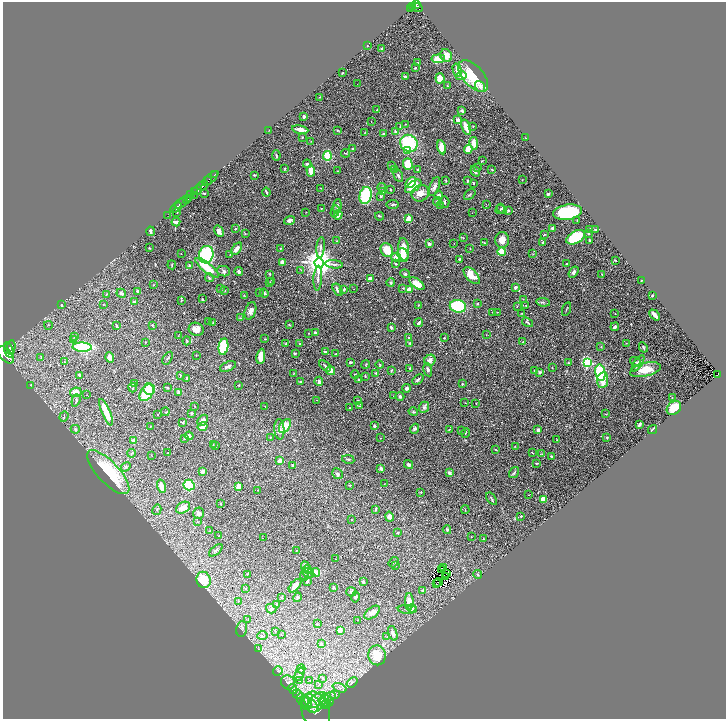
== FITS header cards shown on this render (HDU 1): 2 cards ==
NAXIS1  =                 1447
NAXIS2  =                 1433

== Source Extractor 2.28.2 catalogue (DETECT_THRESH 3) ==
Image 1447 x 1433 px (HDU 1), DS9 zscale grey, zoomed out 1/2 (1 PNG px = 2 x 2 image px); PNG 728 x 721 px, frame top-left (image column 2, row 1433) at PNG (3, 2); each listed source drawn as its Kron ellipse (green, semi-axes under 4 px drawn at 4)
Background 0.516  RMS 0.03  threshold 0.0894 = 3 sigma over >= 5 px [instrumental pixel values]
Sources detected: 510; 51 cannot appear on this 1/2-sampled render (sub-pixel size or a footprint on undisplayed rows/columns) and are neither listed nor drawn; the other 459 listed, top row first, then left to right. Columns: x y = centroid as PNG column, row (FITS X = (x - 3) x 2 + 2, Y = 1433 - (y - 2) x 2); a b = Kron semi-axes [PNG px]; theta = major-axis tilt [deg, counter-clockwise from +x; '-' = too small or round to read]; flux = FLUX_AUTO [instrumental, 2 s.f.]
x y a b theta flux
416 4 2 2 - 270
412 7 2 2 - 110
410 8 3 2 - 120
417 8 5 4 - 350
367 45 2 2 - 2.5
382 49 2 2 - 6.4
446 55 6 5 - 56
438 59 7 4 7 110
418 63 3 2 - 4.8
415 68 2 2 - 4.8
457 70 6 3 -75 31
343 73 2 1 - 4.3
461 76 5 4 - 41
473 76 19 10 -48 200
405 77 4 2 - 8.3
440 78 5 4 - 55
357 84 2 1 - 1.4
447 86 3 2 - 3.2
480 86 6 4 -55 25
320 97 3 2 - 3.1
377 110 3 3 - 3.8
462 111 3 3 - 10
304 116 3 2 - 11
458 120 4 3 - 28
371 122 2 1 - 1.4
405 124 2 2 - 2.8
473 126 3 2 - 3.4
400 127 3 3 - 5.5
466 127 8 3 -69 72
300 129 8 3 -10 44
269 130 2 1 - 1.6
338 130 4 3 - 4.1
365 132 2 1 - 2.5
395 132 4 3 - 7.7
383 134 3 2 - 5.1
302 137 2 2 - 3.5
525 137 2 2 - 1.3
311 141 3 2 - 2.5
409 143 9 8 - 360
474 143 6 3 -80 58
442 147 7 4 -78 67
352 149 2 2 - 4.3
468 149 4 4 - 110
407 151 3 3 - 20
346 153 4 2 - 3.9
276 155 5 2 - 7.4
327 156 5 4 - 160
482 161 4 2 - 3.4
307 164 4 4 - 9.3
408 164 6 5 - 110
392 166 2 2 - 2.2
478 168 3 2 - 3.6
285 169 2 2 - 5.3
394 169 3 3 - 5.5
492 169 4 2 - 5.1
418 170 2 2 - 4.6
311 171 5 3 - 57
338 171 2 2 - 2.4
475 171 5 3 - 22
215 174 3 2 - 210
254 175 3 2 - 4.5
398 175 7 3 -65 9.2
210 178 10 3 43 770
446 180 4 2 - 3.9
522 180 2 1 - 1.6
207 181 2 1 - 270
467 181 4 2 - 5.6
411 182 6 4 51 80
473 183 3 2 - 4.1
202 185 6 2 40 1600
413 186 9 5 36 110
434 187 10 5 69 19
321 188 3 2 - 2.5
382 188 4 2 - 4
390 189 2 1 - 3.5
198 190 5 3 - 720
383 191 4 3 - 4.3
194 192 3 2 - 220
266 192 4 2 - 9.9
204 193 3 2 - 4.6
420 193 9 8 - 46
470 194 7 3 41 5.9
548 194 3 2 - 9.6
191 195 4 2 - 180
195 195 3 2 - 130
366 195 8 6 76 290
439 195 4 4 - 18
381 196 4 3 - 5.2
189 198 4 2 - 270
187 199 3 2 - 130
437 201 4 3 - 13
444 202 6 5 - 11
181 203 7 2 34 940
393 204 6 3 8 8.2
486 204 2 1 - 1.5
337 206 7 4 85 17
441 206 3 2 - 5.1
176 208 6 3 31 910
321 208 2 2 - 2.5
500 209 5 3 - 7.3
502 209 6 4 -47 11
335 211 6 4 73 9.6
508 211 3 3 - 6.6
177 212 2 1 - 3.1
306 212 2 1 - 1.6
568 212 14 7 9 340
472 213 2 1 - 1.4
167 215 3 1 - 24
338 215 4 3 - 33
380 216 4 2 - 7.5
408 219 4 3 - 52
289 220 6 3 17 15
577 221 3 2 - 4.5
176 222 4 2 - 21
553 228 3 3 - 30
235 229 3 2 - 5.8
590 229 2 2 - 36
595 229 3 2 - 5
150 231 5 2 - 15
219 231 6 3 -58 31
245 234 3 2 - 3.2
588 234 3 2 - 4.5
544 235 4 2 - 4.2
576 237 10 6 31 290
463 238 3 3 - 3.4
502 240 8 7 - 44
590 240 3 2 - 4.9
337 241 3 3 - 4.4
454 243 2 1 - 1.9
484 243 4 2 - 4.2
543 243 3 3 - 15
429 244 3 3 - 15
321 247 10 3 84 18
149 248 2 1 - 3.5
280 248 2 2 - 4.2
470 248 3 2 - 2
237 249 7 3 53 35
404 249 11 5 -84 110
387 250 7 6 - 100
502 252 4 4 - 100
181 254 2 1 - 1.7
230 254 2 2 - 2.3
533 254 2 2 - 2.1
206 255 9 7 77 420
403 255 7 5 -72 60
396 257 4 4 - 36
459 259 3 3 - 6.6
615 260 3 2 - 4.4
282 262 4 4 - 30
319 263 4 4 - 9800
334 264 9 3 -5 13
396 264 4 3 - 6.9
567 264 2 2 - 5.2
172 265 4 2 - 4.2
189 266 2 2 - 21
207 268 14 4 -39 140
301 270 3 3 - 4.4
224 271 6 5 - 14
239 271 4 3 - 15
573 272 6 4 57 14
270 274 2 2 - 7.8
405 274 5 3 - 9.1
602 274 3 2 - 2.9
472 276 10 5 -47 71
209 278 4 3 - 6.6
318 278 12 3 86 19
370 279 4 3 - 46
641 280 2 2 - 13
272 281 2 1 - 2.7
391 282 4 4 - 7.6
270 283 3 2 - 3.4
417 284 8 4 -37 83
154 285 3 2 - 2.7
515 287 3 3 - 15
220 288 4 3 - 4.1
403 288 4 3 - 4.5
344 289 3 2 - 7.6
354 289 2 1 - 1.3
409 289 3 3 - 31
225 290 3 2 - 2.5
338 290 7 3 -57 21
138 291 4 3 - 14
259 292 2 2 - 4.8
121 293 5 4 - 19
264 293 4 3 - 17
106 294 4 3 - 5.7
244 295 2 2 - 2.4
652 296 2 2 - 6.2
202 299 2 2 - 5.2
523 299 3 2 - 2.5
181 300 4 3 - 5.1
134 301 3 2 - 6.2
543 302 7 3 -7 9.6
477 304 2 2 - 21
61 305 4 2 - 4.7
103 305 2 2 - 2.8
418 305 2 2 - 2.7
526 305 3 2 - 3
458 306 8 6 -12 320
517 306 3 2 - 3.4
566 309 7 2 72 4.2
250 311 9 5 71 27
492 312 2 2 - 3.3
497 312 2 1 - 2.7
615 313 2 2 - 3.2
521 314 2 2 - 1.8
655 315 6 2 -48 25
240 318 3 3 - 4.1
208 322 2 2 - 5.6
213 322 3 2 - 3.3
527 322 6 3 -35 7.2
419 323 4 2 - 18
48 325 4 2 - 3.5
152 325 3 2 - 3.3
289 325 4 2 - 4.1
117 326 3 2 - 4.9
391 327 3 2 - 9.1
615 327 4 3 - 14
196 329 7 6 - 37
309 333 2 2 - 1.9
315 333 3 2 - 13
486 335 2 2 - 2.1
178 336 3 2 - 2.3
75 337 2 2 - 12
408 337 3 2 - 4.7
444 338 2 2 - 4.7
74 339 4 3 - 7.4
265 339 2 2 - 4.4
187 341 4 2 - 3.8
145 342 2 2 - 2
523 342 3 2 - 4.4
286 343 3 2 - 3.8
410 343 2 2 - 9.4
627 343 3 1 - 2.6
300 344 2 2 - 2.8
11 347 7 3 80 1400
82 347 9 4 -2 290
223 347 8 5 82 330
601 347 3 2 - 2.9
643 347 5 2 - 6.4
9 350 8 2 -74 1300
325 351 3 2 - 8.9
295 353 3 2 - 5.1
335 354 3 2 - 4.3
6 355 10 5 -47 3400
196 355 2 1 - 2.8
261 356 8 4 83 55
110 357 5 3 - 35
41 358 3 2 - 2.8
168 358 7 2 57 6.6
430 360 6 5 - 28
65 362 2 2 - 3.1
350 362 4 2 - 8.9
636 362 6 3 -32 8.8
568 363 3 2 - 5.2
587 363 4 3 - 610
638 363 9 4 57 20
366 364 4 2 - 4.4
380 365 4 3 - 4.6
228 366 8 5 22 19
325 366 7 2 -39 9.7
410 368 4 2 - 4.1
552 368 2 2 - 3.1
391 370 4 3 - 5.8
428 370 7 4 -78 17
535 370 3 2 - 4.9
645 370 15 7 14 110
331 371 5 4 - 56
540 372 4 3 - 10
376 373 3 2 - 4
600 373 8 5 -78 380
293 374 3 2 - 2.6
355 374 4 2 - 5.7
717 374 4 2 - 43
79 375 4 3 - 8.4
180 375 3 2 - 4.8
365 376 2 2 - 3.9
187 378 3 3 - 7.8
358 379 2 2 - 4.9
418 380 6 3 42 12
603 380 8 5 81 50
319 381 4 3 - 13
301 382 3 2 - 9.4
134 383 3 3 - 5.8
462 384 4 3 - 5
31 385 2 2 - 2.4
239 385 3 2 - 2
133 388 5 3 - 8.1
167 388 3 2 - 4.3
406 388 4 4 - 13
149 389 6 5 - 240
76 392 6 5 - 43
178 392 4 3 - 9.5
147 393 9 6 56 260
86 395 2 1 - 1.3
394 396 3 2 - 3.5
400 397 4 4 - 10
672 398 3 2 - 2.8
76 400 6 3 73 7.1
316 400 2 2 - 1.6
358 400 3 2 - 3.4
465 403 3 2 - 1.6
476 403 3 1 - 2.1
195 406 3 2 - 1.9
360 406 4 2 - 3.6
265 407 2 2 - 1.6
424 407 6 4 69 12
349 408 2 2 - 1.9
674 408 8 6 42 88
106 412 14 3 -67 120
165 412 4 2 - 3.7
413 412 5 3 - 7
192 413 2 2 - 26
158 414 2 2 - 2.3
606 414 3 2 - 2.6
64 417 6 2 70 4.5
203 420 6 4 45 20
182 422 3 2 - 6.2
639 425 3 2 - 28
150 426 2 2 - 2.1
285 426 7 5 55 95
374 426 3 3 - 9.2
203 427 5 3 - 39
75 429 4 3 - 6.7
279 429 10 5 -87 23
414 429 5 4 - 12
449 429 2 2 - 4.2
652 429 5 2 - 5.7
538 430 3 3 - 26
461 431 2 2 - 3.6
466 433 5 2 - 4
189 436 4 3 - 18
270 437 2 2 - 2
184 438 4 3 - 5.8
381 438 2 2 - 1.7
607 438 3 3 - 6.9
557 439 2 2 - 1.8
134 441 3 3 - 43
213 445 2 2 - 3.8
215 446 3 2 - 4.9
515 446 3 2 - 2.2
495 449 2 2 - 3
132 453 4 3 - 6
168 453 2 2 - 3.8
532 453 3 2 - 3.4
542 454 3 2 - 2.6
151 455 3 2 - 2.4
552 456 3 2 - 6.6
348 459 6 3 -11 9.6
280 461 2 2 - 79
537 463 4 2 - 3.6
293 465 3 2 - 7.7
409 465 5 3 - 12
126 467 5 4 - 8.8
381 468 3 3 - 17
202 471 3 3 - 17
108 472 28 10 -47 420
449 473 3 3 - 24
514 473 6 3 56 9.1
338 474 6 5 - 11
384 484 2 1 - 1.3
189 485 5 5 - 270
350 485 3 2 - 4
161 486 7 4 -73 37
238 487 4 3 - 42
258 490 2 1 - 1.6
421 492 3 3 - 4.3
529 495 2 2 - 2.2
491 499 7 2 -54 7.1
543 500 4 4 - 86
221 504 3 2 - 3.4
183 508 7 5 29 46
376 509 3 2 - 8.6
157 510 5 3 - 6.9
465 510 4 1 - 2.5
198 513 6 5 - 22
521 516 2 2 - 13
389 517 5 4 - 22
351 520 2 2 - 2.3
198 522 3 2 - 2.4
447 530 4 4 - 6.5
210 531 3 2 - 2.5
397 533 3 3 - 6.6
218 536 3 2 - 1.8
471 537 2 2 - 1.7
263 538 2 1 - 10
484 539 3 2 - 3.1
216 550 8 3 40 11
296 550 3 2 - 3.7
335 559 2 1 - 1.7
394 562 5 2 - 4.8
396 565 3 2 - 2.2
305 566 5 3 - 20
443 568 2 1 - 1.8
307 569 4 3 - 7.6
442 570 3 1 - 1.3
315 572 4 3 - 58
308 573 6 4 -29 18
247 574 2 2 - 2.6
447 574 3 1 - 3.8
478 574 4 3 - 6
304 576 5 2 - 4.7
445 577 2 1 - 1
204 580 8 7 - 120
307 581 3 2 - 11
363 582 4 2 - 15
438 582 4 1 - 2.2
436 584 2 1 - 0.43
295 586 8 3 49 46
333 588 3 2 - 7.6
245 589 3 3 - 4.2
423 590 3 2 - 8.1
351 592 5 4 - 11
281 597 3 3 - 5.9
298 597 5 3 - 8
355 597 5 4 - 9
238 601 3 2 - 2.3
409 601 8 4 -89 40
277 604 3 2 - 9.4
412 608 4 3 - 21
271 609 5 4 - 15
407 609 10 4 -2 17
372 613 9 5 40 31
248 620 3 3 - 4.4
357 620 2 1 - 1.5
317 624 4 2 - 4
242 629 8 5 76 15
340 630 2 2 - 59
275 632 4 2 - 4.1
393 633 7 3 -71 33
282 635 2 1 - 1.6
263 636 5 2 - 5.7
387 637 2 1 - 1.6
321 644 3 3 - 10
258 649 4 3 - 4.6
377 655 10 9 - 140
301 669 4 3 - 6.7
278 671 5 2 - 4.5
300 674 7 3 67 13
323 678 4 3 - 5.7
310 680 3 2 - 2.9
300 681 3 2 - 2.6
288 682 7 6 - 21
352 682 6 4 39 12
319 684 3 3 - 6.3
340 688 7 3 -20 12
293 689 5 2 - 5.8
297 694 5 3 - 7.4
335 695 5 3 - 8.7
329 696 6 4 17 17
303 700 7 5 -50 24
324 700 7 5 78 25
312 701 8 6 -33 36
327 701 6 5 - 22
317 702 12 7 53 69
306 703 7 5 -69 20
326 704 5 3 - 8.8
310 705 10 5 -38 33
316 711 20 13 -73 110
At the frame edge (FLAGS 8, measured only in part): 1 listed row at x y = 6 355
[51 sub-pixel or undisplayed-footprint detections neither listed nor drawn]